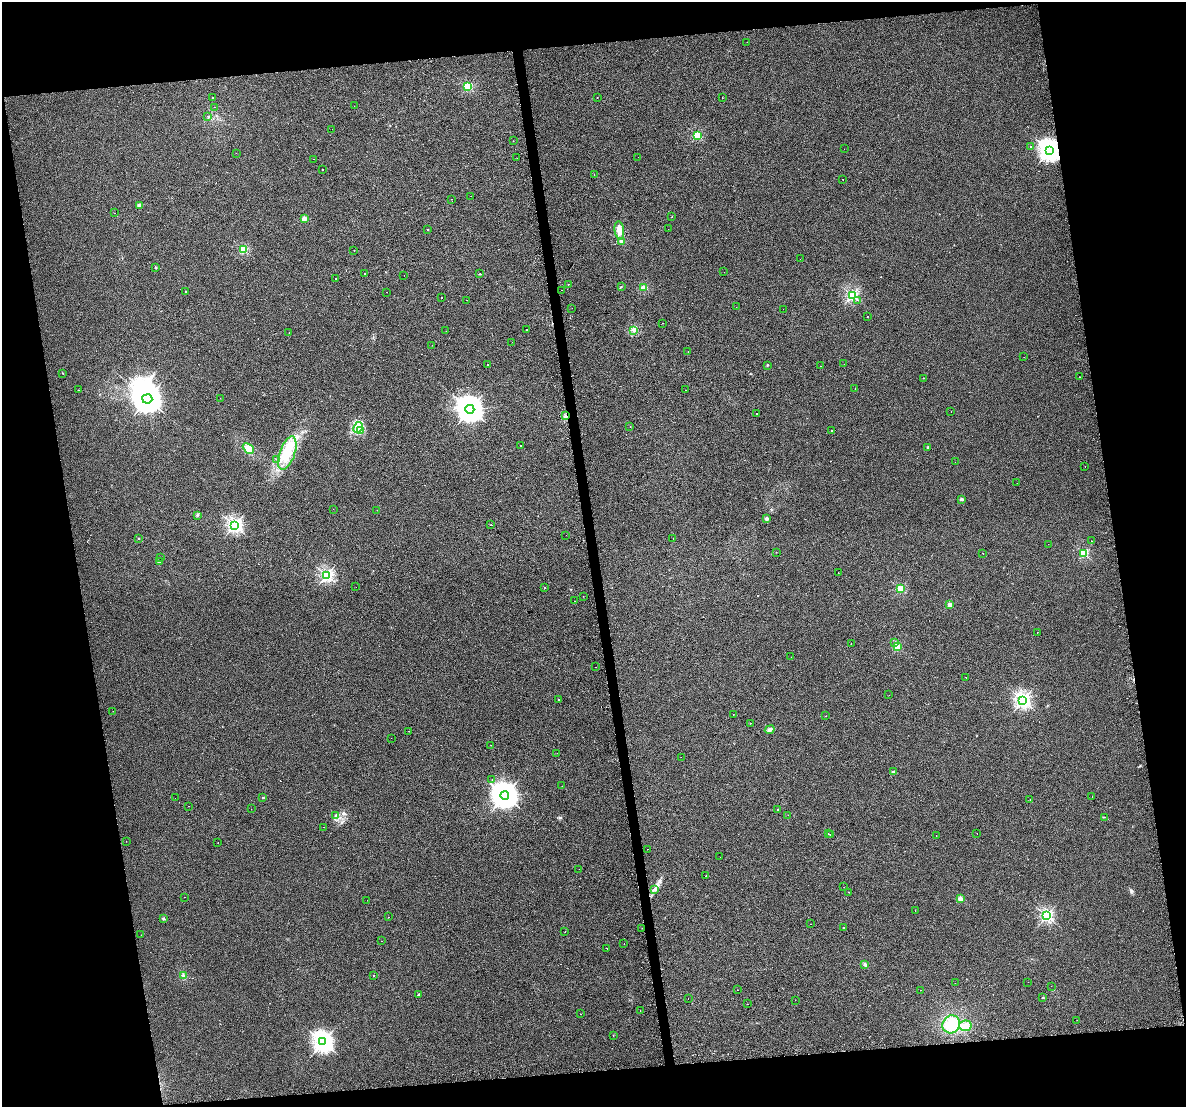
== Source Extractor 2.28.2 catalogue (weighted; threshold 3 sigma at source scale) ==
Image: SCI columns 38-4772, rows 63-4481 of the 4772 x 4534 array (HDU 1 of 3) = the unmasked area's bounding box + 8 px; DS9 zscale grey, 4 x 4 block average (1 PNG px = mean of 4 x 4 image px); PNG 1188 x 1109 px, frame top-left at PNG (2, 2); each listed source drawn as its Kron ellipse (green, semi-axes under 4 px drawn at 4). Shown black and unused: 20% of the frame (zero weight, under 2 of 3 exposures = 3% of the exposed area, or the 3 px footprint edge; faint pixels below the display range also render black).
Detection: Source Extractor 2.28.2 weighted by HDU 2 'WHT'. Background 0.0301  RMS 0.013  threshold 0.0601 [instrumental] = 3 sigma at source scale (4.5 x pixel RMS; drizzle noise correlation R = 1.50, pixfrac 1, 0.0396/0.0396 arcsec/px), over >= 5 px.
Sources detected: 235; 1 inside a brighter object's white glare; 34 cosmic-ray / hot-pixel residue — neither listed nor drawn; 1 inside a brighter listed object's ellipse — not listed separately; the other 199 listed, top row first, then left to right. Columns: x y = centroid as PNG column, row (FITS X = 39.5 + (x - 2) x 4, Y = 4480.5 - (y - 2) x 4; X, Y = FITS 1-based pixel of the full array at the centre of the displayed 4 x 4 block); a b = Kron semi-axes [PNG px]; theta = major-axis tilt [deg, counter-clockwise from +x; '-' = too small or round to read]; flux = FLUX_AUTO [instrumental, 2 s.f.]
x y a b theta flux
747 42 2 2 - 3.1
468 86 2 2 - 540
212 97 2 2 - 2.8
722 97 2 2 - 19
597 98 2 2 - 2.9
354 106 2 2 - 5.6
215 107 2 2 - 5.3
208 117 2 2 - 3.1
332 129 2 2 - 6.5
697 135 2 2 - 550
513 141 2 2 - 17
1030 147 2 2 - 6
844 149 2 2 - 2.3
1049 150 3 3 - 5200
236 153 2 2 - 1.4
638 157 2 2 - 1.5
517 158 2 2 - 16
314 159 2 2 - 1.3
323 170 2 2 - 23
594 174 2 2 - 1.1
843 179 2 2 - 5.3
471 196 2 2 - 1.2
451 199 2 2 - 2.7
139 205 2 2 - 81
114 213 2 2 - 4.8
672 217 2 2 - 1.7
304 218 2 2 - 140
668 229 2 2 - 0.92
427 230 2 2 - 3.3
619 230 9 4 -82 53
621 242 3 2 - 11
243 249 2 2 - 550
354 250 2 2 - 4.3
800 259 2 2 - 1.1
156 268 2 2 - 19
724 272 2 2 - 1.9
365 274 2 2 - 9.9
480 274 2 2 - 8.6
404 275 2 2 - 4.2
335 279 2 2 - 23
568 284 2 2 - 6.2
621 287 2 2 - 3.8
644 287 3 3 - 21
562 290 2 2 - 2.8
186 291 2 2 - 6.9
387 292 2 2 - 4.5
852 295 2 2 - 1200
442 298 2 2 - 43
467 300 2 2 - 5.1
857 300 2 2 - 49
736 307 2 2 - 0.84
572 308 2 2 - 6.3
783 309 2 2 - 5.5
867 316 2 2 - 2.4
663 323 2 2 - 8.3
527 330 2 2 - 4.5
634 330 2 2 - 6.5
446 331 2 2 - 2
289 333 2 2 - 15
512 342 2 2 - 2.5
432 345 2 2 - 10
688 352 2 2 - 1.6
1024 357 2 2 - 4.6
844 364 2 2 - 1.3
488 365 2 2 - 13
767 365 2 2 - 13
821 366 2 2 - 4.6
63 373 2 2 - 3.5
1080 377 2 2 - 1.5
923 378 2 2 - 6
855 388 2 2 - 7.2
78 390 2 2 - 1.5
686 390 2 2 - 17
220 398 2 2 - 1.4
147 399 5 4 - 14000
470 409 4 4 - 9200
951 412 2 2 - 3.3
757 414 2 2 - 3.5
566 416 2 2 - 8
630 426 2 2 - 13
358 427 6 3 61 23
360 430 2 2 - 3.3
831 431 2 2 - 16
520 446 2 2 - 10
928 447 2 2 - 15
248 448 6 4 -44 88
287 453 17 7 71 150
276 459 2 2 - 1.4
955 462 2 2 - 4
1085 466 2 2 - 2.2
1017 483 2 2 - 7.3
962 499 2 2 - 56
333 509 2 2 - 2
377 510 2 2 - 2.4
197 515 2 2 - 6.2
766 519 2 2 - 78
234 525 2 2 - 2100
491 525 2 2 - 3.6
566 535 2 2 - 1.3
139 538 2 2 - 9.4
673 538 2 2 - 4.4
1091 541 2 2 - 6.4
1048 544 2 2 - 1.3
776 552 2 2 - 2.7
983 553 2 2 - 12
1083 553 2 2 - 620
160 557 2 2 - 3.5
159 562 2 2 - 39
838 573 2 2 - 2.3
326 575 2 2 - 1400
356 587 2 2 - 1.6
544 587 2 2 - 2.5
900 589 2 2 - 440
583 596 2 2 - 1.6
575 601 2 2 - 1.7
950 605 2 2 - 110
1037 632 2 2 - 2.5
895 642 2 2 - 21
851 644 2 2 - 2.6
897 647 2 2 - 330
791 657 2 2 - 1.3
595 667 2 2 - 1.7
966 677 2 2 - 60
889 695 2 2 - 1.4
558 700 2 2 - 4.5
1023 700 2 2 - 2300
113 711 2 2 - 2.3
733 714 2 2 - 3.4
826 716 2 2 - 5
750 723 2 2 - 5.9
770 730 5 3 - 18
409 731 2 2 - 1.2
391 738 2 2 - 2.5
491 745 2 2 - 1.5
557 753 2 2 - 8.4
681 757 2 2 - 0.98
893 772 2 2 - 45
492 780 2 2 - 1.5
562 786 2 2 - 1.6
505 795 4 4 - 9000
1092 796 2 2 - 1.4
175 798 2 2 - 6.4
263 798 2 2 - 12
1030 800 2 2 - 2.1
189 806 2 2 - 1.1
251 809 2 2 - 2.5
778 809 2 2 - 11
788 815 2 2 - 1.7
335 816 2 2 - 2.6
1105 817 2 2 - 2.1
324 827 2 2 - 1.9
977 833 2 2 - 3.5
828 834 2 2 - 5.9
830 835 2 2 - 7.7
936 835 2 2 - 1.8
126 841 2 2 - 1.5
218 843 2 2 - 6.6
648 849 2 2 - 3.7
720 857 2 2 - 3.5
579 869 2 2 - 3.2
706 876 2 2 - 14
844 887 2 2 - 1.1
654 889 3 2 - 7.8
849 892 2 2 - 76
184 897 2 2 - 4.4
960 899 2 2 - 150
367 900 2 2 - 3.5
915 911 2 2 - 5.4
1047 916 2 2 - 1500
388 917 2 2 - 31
164 918 2 2 - 21
810 924 2 2 - 1.4
642 928 2 2 - 6.6
843 928 2 2 - 33
565 932 2 2 - 6.6
141 935 2 2 - 1.6
381 941 2 2 - 1.3
624 944 2 2 - 6
607 948 2 2 - 27
865 965 3 2 - 8.9
184 976 3 2 - 6.3
374 976 2 2 - 330
1028 982 2 2 - 6.3
955 983 2 2 - 2.4
1051 986 2 2 - 1.1
737 990 2 2 - 14
921 990 2 2 - 3.1
418 995 2 2 - 34
1043 997 2 2 - 19
688 999 2 2 - 2.3
795 1000 2 2 - 5.3
747 1004 2 2 - 10
640 1010 2 2 - 26
580 1014 2 2 - 5
1077 1020 2 2 - 2.4
951 1024 9 8 - 150
965 1026 6 5 - 52
613 1035 2 2 - 2
323 1042 3 3 - 4700
Overlapping masked pixels (flux is a lower limit): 2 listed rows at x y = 1049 150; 566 416
Diffuse or blended objects may show on this block-average render without a row.